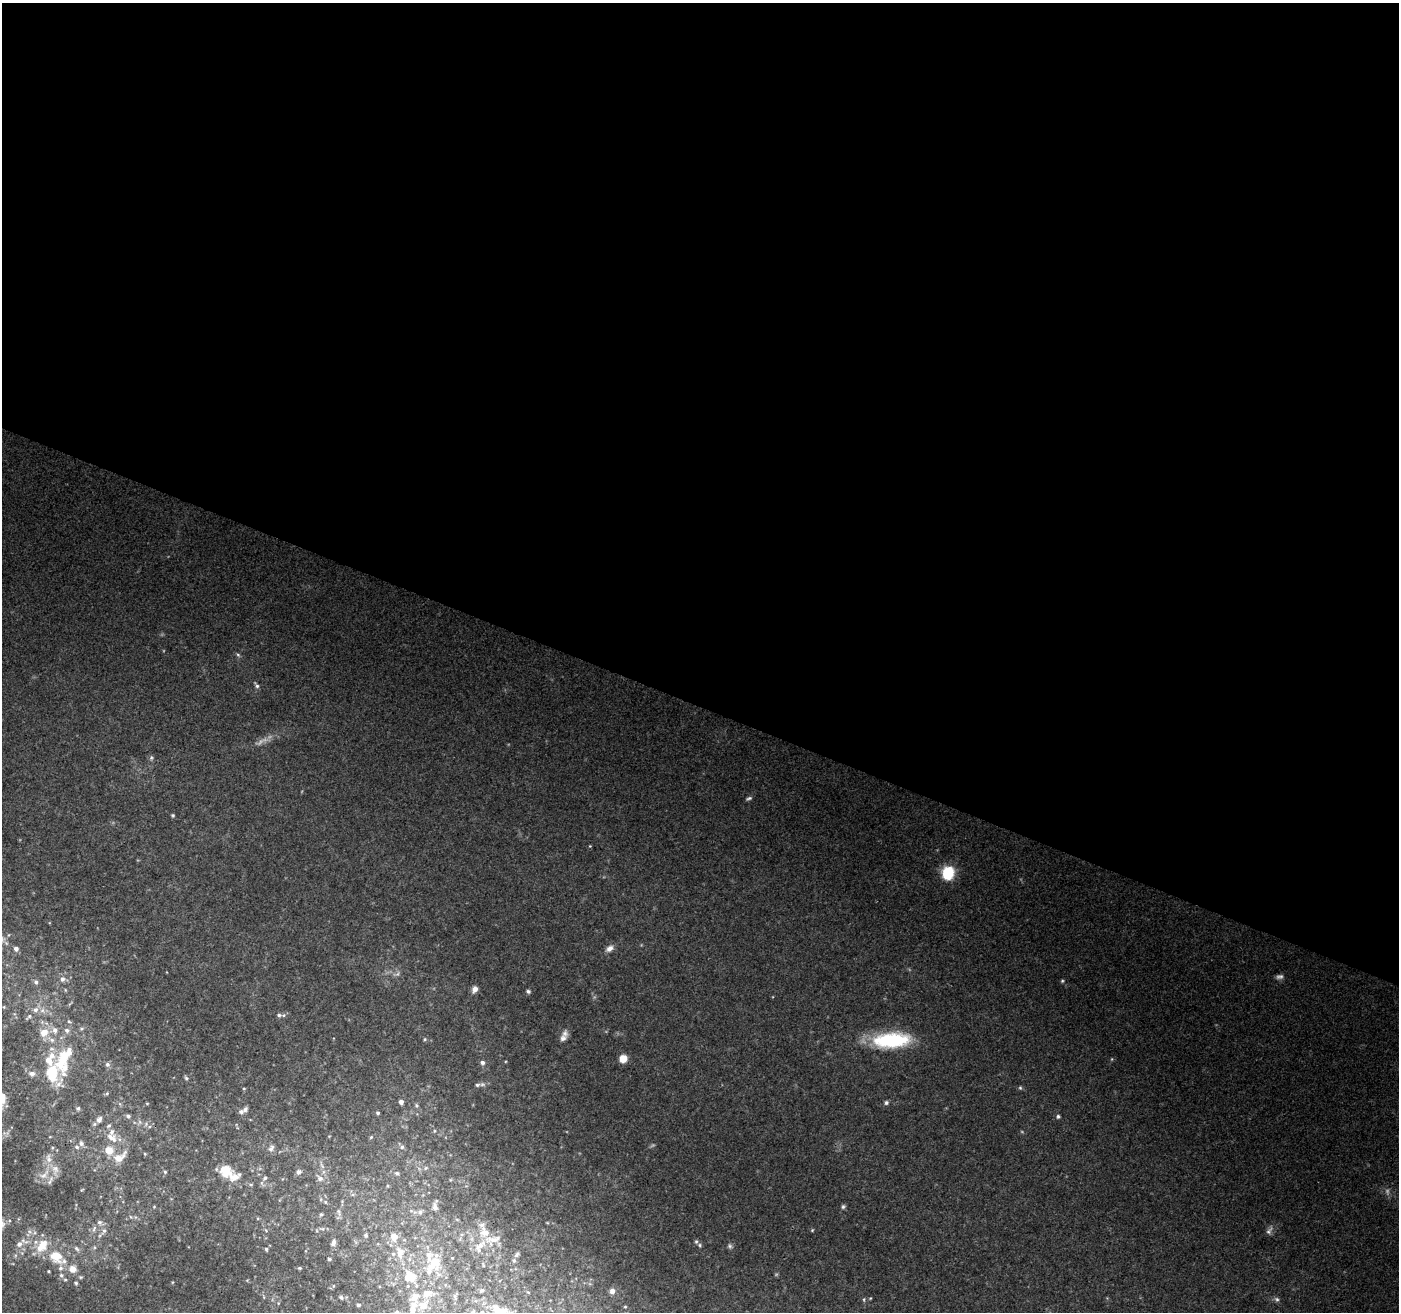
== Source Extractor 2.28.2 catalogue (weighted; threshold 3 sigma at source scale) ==
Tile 3 of 4 x 4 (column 3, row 1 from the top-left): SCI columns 2806-4202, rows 4207-5516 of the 5600 x 5726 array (HDU 1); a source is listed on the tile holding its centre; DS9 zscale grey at full resolution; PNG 1401 x 1314 px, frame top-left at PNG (2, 3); no overlay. Shown black and unused: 54% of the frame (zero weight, under 3 of 4 exposures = <1% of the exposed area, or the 3 px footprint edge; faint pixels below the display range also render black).
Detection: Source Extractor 2.28.2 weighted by HDU 2 'WHT'; one run over the whole footprint, this tile lists its part. Background 0.111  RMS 0.0061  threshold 0.0276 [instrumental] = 3 sigma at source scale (4.5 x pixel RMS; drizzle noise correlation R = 1.50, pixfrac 1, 0.0396/0.0396 arcsec/px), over >= 5 px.
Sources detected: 156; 5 too faint to see at this stretch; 1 inside a brighter object's white glare — not listed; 31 inside a brighter listed object's ellipse — not listed separately; the other 119 listed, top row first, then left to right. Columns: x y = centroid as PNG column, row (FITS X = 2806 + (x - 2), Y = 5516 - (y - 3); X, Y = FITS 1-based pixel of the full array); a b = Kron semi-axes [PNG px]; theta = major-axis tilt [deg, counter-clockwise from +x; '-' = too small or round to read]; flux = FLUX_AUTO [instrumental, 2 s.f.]
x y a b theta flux
238 655 6 5 - 1.1
256 685 9 4 -52 1.6
151 758 7 5 77 1.2
749 798 8 4 24 1.3
173 815 5 4 - 0.85
948 873 6 6 - 98
2 939 10 9 - 3.5
609 948 12 7 31 3.4
16 949 5 4 - 2.5
397 974 8 5 71 1.8
1279 977 10 6 3 2.2
62 979 7 6 - 2.5
1062 981 5 4 - 0.81
36 982 6 5 - 1.5
475 989 8 6 62 3.3
528 991 6 5 - 1.3
4 1007 5 3 - 0.48
35 1010 7 7 - 2.7
284 1015 7 5 -1 1.4
29 1017 9 4 48 1.2
69 1021 6 4 -42 0.86
82 1028 6 4 19 0.87
55 1030 8 6 -74 2.8
44 1032 11 10 - 6.9
565 1033 11 8 -85 3
425 1039 5 4 - 0.83
891 1040 44 17 4 49
623 1059 7 6 - 8.8
62 1060 37 16 82 28
482 1062 6 6 - 1.8
107 1064 6 6 - 1.7
32 1074 9 7 -4 2.7
186 1078 6 5 - 1.1
477 1085 9 5 10 1.8
244 1088 5 3 - 0.6
1020 1088 6 4 -67 0.91
107 1093 5 5 - 0.82
401 1102 5 4 - 3
147 1103 5 3 - 0.54
886 1103 6 5 - 1.3
416 1105 7 5 -89 1.2
78 1108 6 5 - 1.2
245 1110 8 6 57 1.9
378 1113 5 4 - 1.1
128 1116 6 5 - 1.5
1058 1116 6 5 - 1.1
99 1120 8 6 64 2.9
140 1122 7 4 -71 1.1
434 1131 5 3 - 0.61
371 1137 6 4 44 0.88
112 1138 19 12 -37 8.1
81 1143 8 6 -67 1.9
402 1147 6 6 - 1.6
271 1148 10 6 58 2.5
109 1150 9 8 - 8.2
145 1154 4 4 - 0.62
120 1157 21 11 34 7.9
48 1158 15 8 -81 4.6
322 1166 10 4 -57 1.7
426 1168 5 5 - 0.84
225 1170 16 13 -40 14
165 1172 5 4 - 0.8
298 1172 6 5 - 2.6
397 1173 5 5 - 1.3
44 1175 21 8 41 6.4
265 1178 6 5 - 1.3
320 1178 11 7 -42 3.3
50 1180 16 5 65 3
251 1184 6 4 18 0.76
82 1190 5 3 - 0.57
325 1202 5 4 - 0.86
154 1207 4 4 - 0.58
435 1207 10 6 -74 2.7
843 1207 6 5 - 1.3
339 1212 12 5 -74 1.9
420 1212 7 7 - 2
321 1214 6 4 73 0.97
131 1217 5 3 - 0.71
99 1222 8 6 -43 2.1
94 1228 10 5 64 2
322 1229 9 5 -21 1.3
812 1230 5 4 - 0.63
104 1231 10 6 67 2.5
1269 1231 12 7 60 2.6
484 1232 15 13 -62 8.7
366 1235 6 5 - 1.5
36 1242 8 6 21 2.6
333 1242 8 5 67 2.5
696 1242 6 4 -69 0.98
19 1244 10 7 39 4
479 1246 23 8 41 7.3
730 1246 6 6 - 1.3
76 1249 9 6 -49 2
266 1249 5 4 - 0.95
400 1253 20 12 -85 12
517 1255 8 5 46 1.2
56 1256 21 16 -37 17
329 1259 4 4 - 1.1
436 1261 24 13 -67 16
299 1268 4 3 - 0.86
73 1269 8 8 - 5.9
48 1271 3 3 - 0.59
61 1275 7 6 - 1.6
411 1278 22 11 -64 15
76 1283 5 4 - 0.99
481 1290 5 4 - 0.99
612 1291 6 6 - 3.1
427 1293 14 8 4 8.1
455 1296 7 5 -88 1.3
341 1297 6 5 - 1.3
870 1298 4 3 - 0.55
1277 1299 7 6 - 1.5
864 1300 6 3 -89 0.78
358 1305 4 3 - 1.1
424 1305 13 10 52 7.5
625 1307 4 2 - 0.52
502 1311 13 9 28 5.9
397 1312 7 5 18 1.2
482 1312 5 4 - 0.83
Isophote crosses this tile's border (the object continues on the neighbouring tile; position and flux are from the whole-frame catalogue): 4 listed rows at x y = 2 939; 502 1311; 397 1312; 482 1312